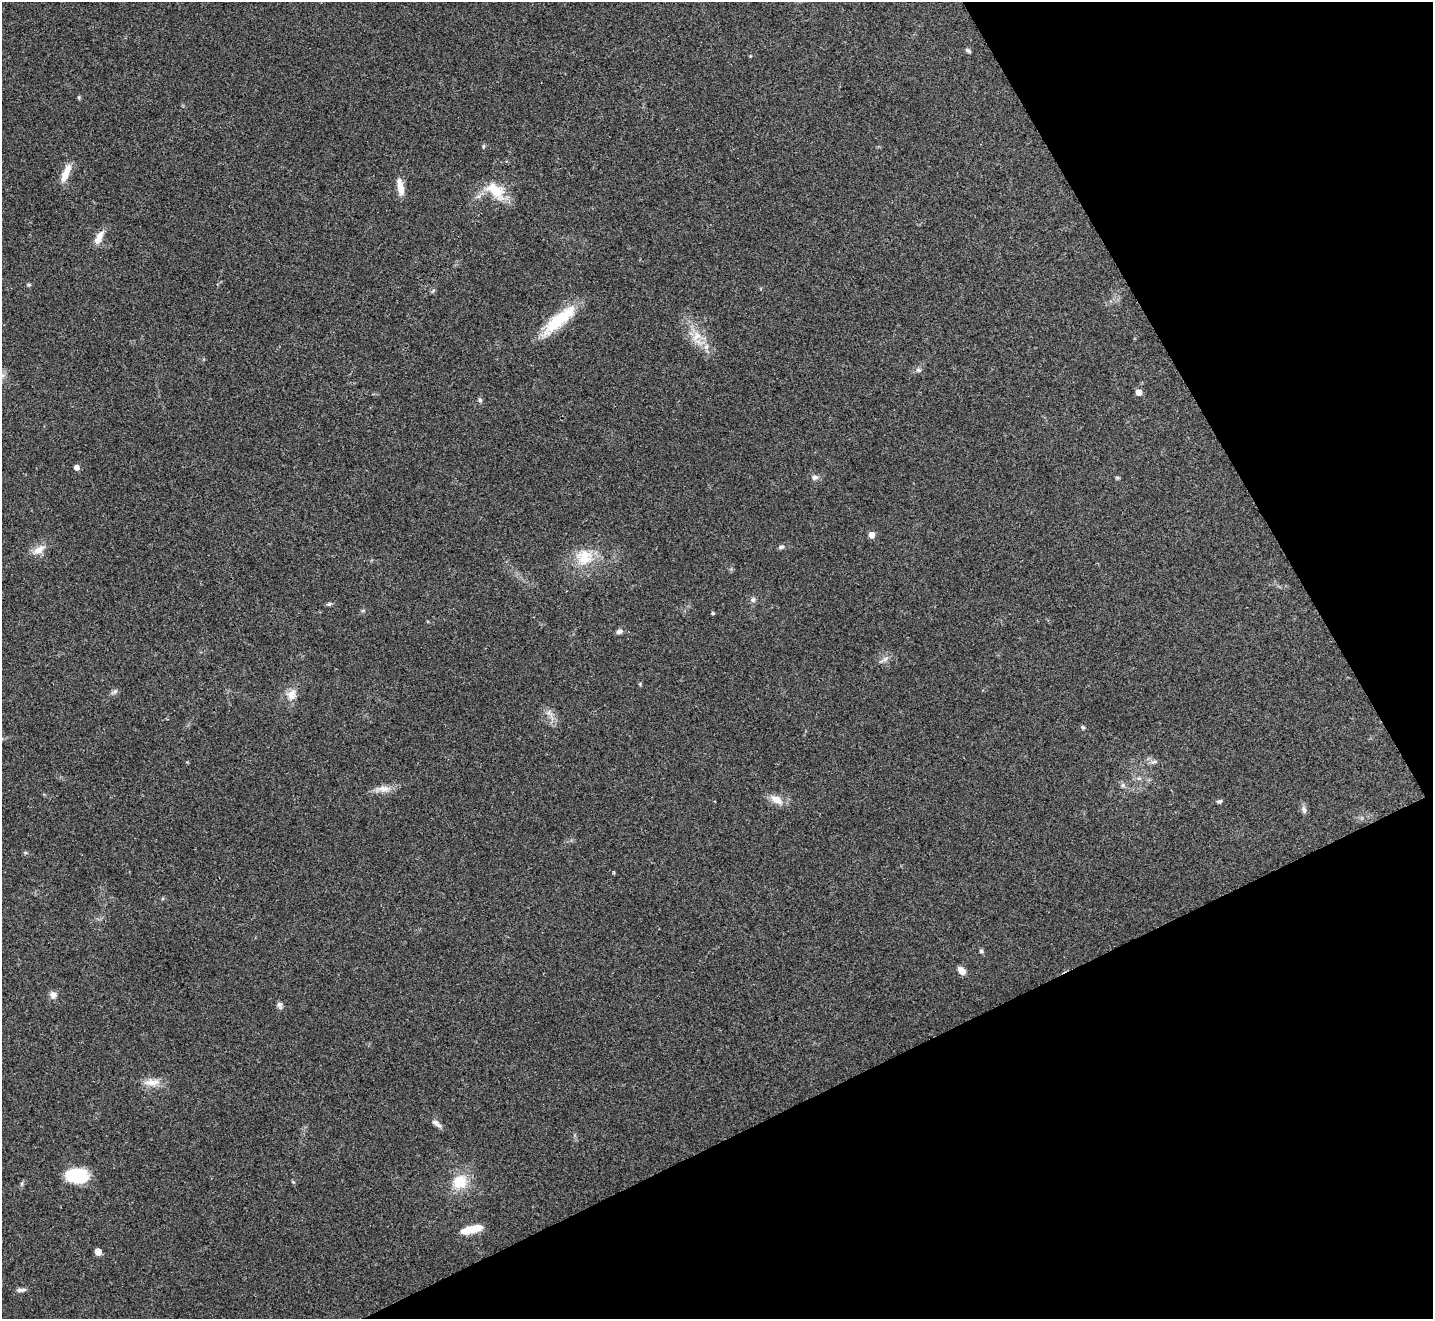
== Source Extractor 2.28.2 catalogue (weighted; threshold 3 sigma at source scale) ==
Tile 12 of 4 x 4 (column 4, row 3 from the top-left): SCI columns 4296-5726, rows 1478-2794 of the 5732 x 5722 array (HDU 1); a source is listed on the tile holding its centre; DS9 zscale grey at full resolution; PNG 1435 x 1321 px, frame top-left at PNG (2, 2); no overlay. Shown black and unused: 25% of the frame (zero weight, under 2 of 3 exposures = <1% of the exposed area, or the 3 px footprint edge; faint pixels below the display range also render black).
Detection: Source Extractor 2.28.2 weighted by HDU 2 'WHT'; one run over the whole footprint, this tile lists its part. Background 0.0856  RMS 0.0079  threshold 0.0354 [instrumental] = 3 sigma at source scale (4.5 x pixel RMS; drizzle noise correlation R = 1.50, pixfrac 1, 0.05/0.05 arcsec/px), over >= 5 px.
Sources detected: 49; all 49 listed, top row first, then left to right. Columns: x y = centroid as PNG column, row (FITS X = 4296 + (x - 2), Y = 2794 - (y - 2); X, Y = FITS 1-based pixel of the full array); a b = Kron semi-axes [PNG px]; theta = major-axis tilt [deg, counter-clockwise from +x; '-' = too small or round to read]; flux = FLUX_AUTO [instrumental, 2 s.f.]
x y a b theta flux
968 51 8 4 -37 1.5
79 97 6 4 72 0.89
483 146 6 4 89 0.91
66 173 25 8 66 9.9
400 187 20 7 -79 9
496 191 28 15 -39 20
99 237 19 8 64 7.5
29 285 6 4 -18 0.95
559 320 48 13 41 33
697 336 17 11 43 9.7
706 347 9 5 54 2.7
918 370 8 6 -17 2
1139 392 5 4 - 8.3
480 400 5 5 - 1.5
76 467 5 5 - 4.4
815 477 9 7 -4 2.5
1117 478 6 4 -7 1
872 535 5 4 - 8
781 547 8 5 18 2
39 549 18 10 35 7.6
584 557 24 23 - 22
753 600 7 7 - 2.2
329 604 6 5 - 1.4
713 613 4 3 - 1.1
619 631 8 6 22 2.5
885 659 13 4 27 2.8
115 691 6 5 - 1.7
291 695 14 12 71 7.7
548 713 7 4 18 1.9
1083 727 6 4 -43 1.2
1154 762 10 4 13 1.7
1139 778 6 6 - 1.7
1122 785 7 4 89 1.4
383 789 22 8 3 6.9
776 799 19 10 -28 8.1
1219 801 6 4 15 1.5
1304 810 11 6 -74 2.7
981 951 5 5 - 1.4
961 971 8 6 -42 6.4
53 995 9 8 - 4
280 1005 10 6 -67 2.2
152 1082 24 9 3 8.5
436 1123 15 6 -35 3.4
77 1176 17 12 -1 47
460 1182 20 18 50 19
22 1184 6 4 89 1.3
471 1230 26 8 14 12
98 1252 5 5 - 11
21 1290 12 5 4 2.6